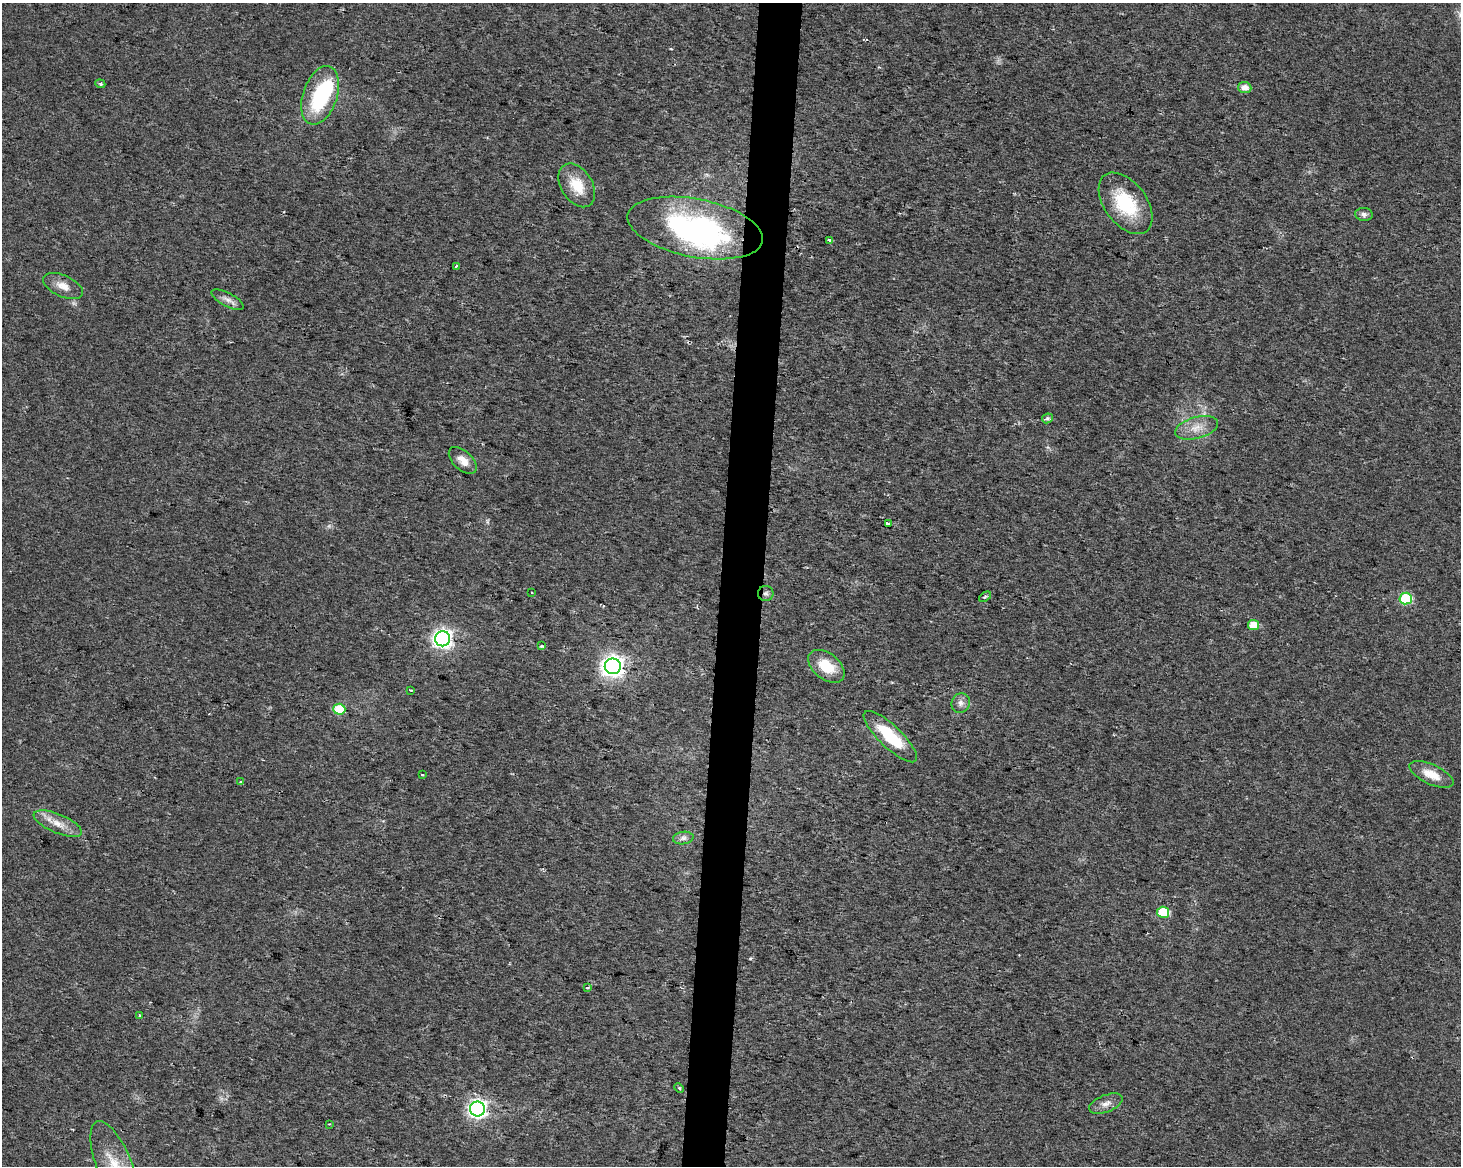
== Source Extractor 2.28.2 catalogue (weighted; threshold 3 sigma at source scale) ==
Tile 5 of 3 x 4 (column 2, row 2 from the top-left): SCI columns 1744-3202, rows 2327-3490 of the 4889 x 4662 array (HDU 1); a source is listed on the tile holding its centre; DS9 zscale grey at full resolution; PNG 1463 x 1168 px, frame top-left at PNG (2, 3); each listed source drawn as its Kron ellipse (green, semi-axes under 4 px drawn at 4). Shown black and unused: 3% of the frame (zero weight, under 2 of 3 exposures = <1% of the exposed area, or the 3 px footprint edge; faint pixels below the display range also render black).
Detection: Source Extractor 2.28.2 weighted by HDU 2 'WHT'; one run over the whole footprint, this tile lists its part. Background 0.0254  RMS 0.0053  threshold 0.0239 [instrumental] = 3 sigma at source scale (4.5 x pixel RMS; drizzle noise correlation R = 1.50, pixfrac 1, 0.0396/0.0396 arcsec/px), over >= 5 px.
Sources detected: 46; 2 inside a brighter object's white glare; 3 cosmic-ray / hot-pixel residue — neither listed nor drawn; the other 41 listed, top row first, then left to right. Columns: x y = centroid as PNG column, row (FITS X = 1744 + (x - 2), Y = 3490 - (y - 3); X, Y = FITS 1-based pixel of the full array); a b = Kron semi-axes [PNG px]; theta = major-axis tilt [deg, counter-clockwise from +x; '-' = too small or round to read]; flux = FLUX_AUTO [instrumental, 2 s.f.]
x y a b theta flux
100 84 5 4 - 0.76
1245 88 7 5 -7 4.1
320 95 30 17 71 48
577 185 24 15 -58 14
1126 203 35 21 -53 30
1364 214 9 6 -5 1.9
695 228 69 29 -11 110
829 240 4 3 - 5
456 266 3 2 - 1.6
63 286 21 10 -25 5.9
227 300 18 6 -27 3.3
1047 418 5 5 - 1.4
1196 428 22 10 15 7.6
463 460 17 9 -43 5.1
889 524 4 3 - 9.8
531 592 2 2 - 0.53
766 593 7 7 - 1.8
985 597 7 3 37 0.88
1406 599 6 6 - 35
1254 625 5 5 - 7.7
443 639 7 7 - 240
542 646 3 3 - 1.4
613 666 8 8 - 360
826 666 21 13 -38 13
411 690 3 2 - 0.76
961 703 10 9 - 2.7
339 709 6 5 - 18
890 737 35 11 -44 22
422 774 3 3 - 1.5
1431 774 24 10 -24 9
240 781 3 3 - 0.57
58 824 26 9 -23 7.5
683 838 10 6 7 1.9
1163 912 6 5 - 18
587 988 3 2 - 1.4
139 1015 3 3 - 0.81
679 1088 5 4 - 0.75
1106 1104 18 8 21 3.8
477 1109 7 7 - 220
329 1124 2 2 - 0.32
114 1166 48 17 -68 22
Overlapping masked pixels (flux is a lower limit): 1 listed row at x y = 766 593
Isophote crosses this tile's border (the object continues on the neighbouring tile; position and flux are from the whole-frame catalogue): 1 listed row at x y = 114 1166